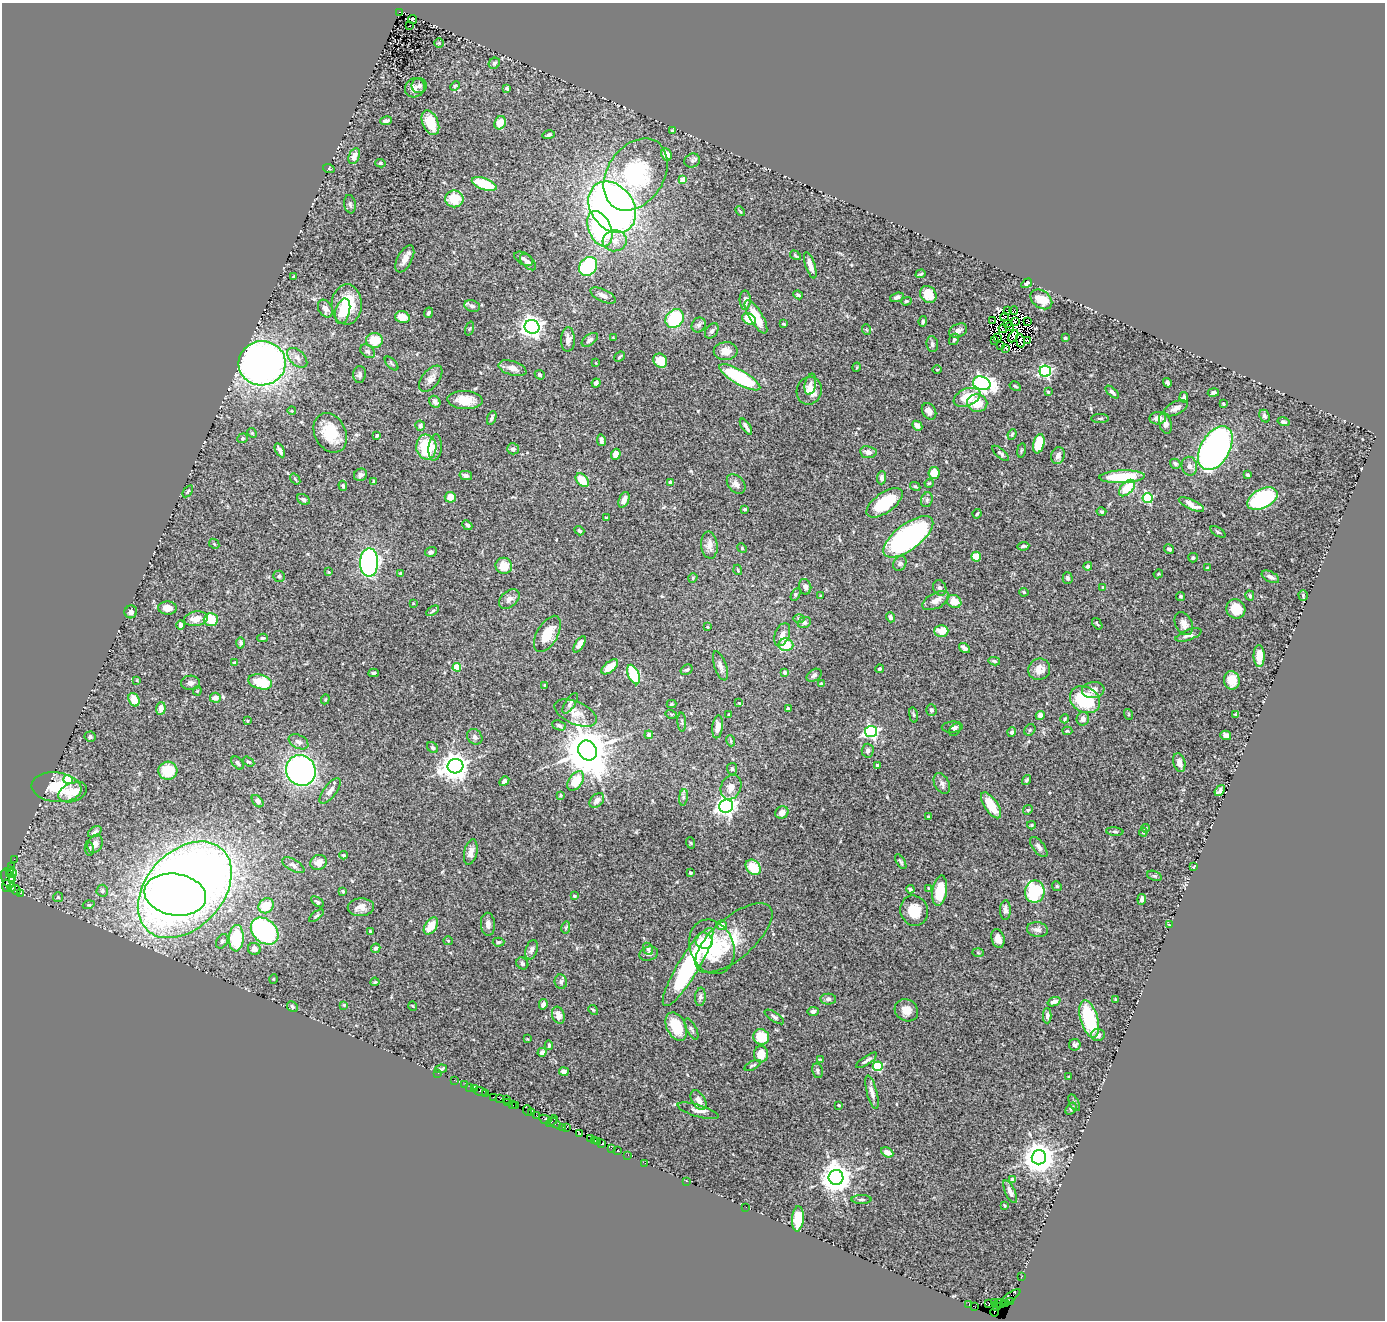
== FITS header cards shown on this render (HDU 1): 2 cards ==
NAXIS1  =                 1383
NAXIS2  =                 1318

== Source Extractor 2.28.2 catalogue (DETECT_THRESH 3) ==
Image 1383 x 1318 px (HDU 1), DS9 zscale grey, 1 PNG px = 1 image px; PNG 1387 x 1322 px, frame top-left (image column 1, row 1318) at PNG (2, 3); each listed source drawn as its Kron ellipse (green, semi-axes under 4 px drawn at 4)
Background 0.956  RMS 0.027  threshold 0.0809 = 3 sigma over >= 5 px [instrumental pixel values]
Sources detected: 492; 9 with non-positive FLUX_AUTO (blend fragments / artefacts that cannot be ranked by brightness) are neither listed nor drawn; the other 483 listed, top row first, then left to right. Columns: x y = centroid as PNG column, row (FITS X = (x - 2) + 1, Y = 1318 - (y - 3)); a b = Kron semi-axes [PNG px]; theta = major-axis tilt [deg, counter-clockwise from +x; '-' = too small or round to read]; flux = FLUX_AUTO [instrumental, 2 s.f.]
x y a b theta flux
400 12 4 4 - 500
413 19 4 2 - 2.4
410 26 2 2 - 1.5
439 43 5 5 - 1.7
494 63 6 5 - 3.8
419 86 8 7 - 6
455 86 5 4 - 2.1
415 88 10 9 - 10
507 89 3 3 - 3.3
386 121 6 3 9 5.3
430 123 13 7 -66 39
500 123 7 5 63 25
673 131 3 3 - 2.3
549 135 6 4 15 4
666 154 6 5 - 16
354 156 8 5 68 10
692 161 8 6 26 4.6
380 163 5 4 - 2.9
329 169 6 4 -19 2.1
636 174 39 28 57 200
683 180 4 4 - 33
484 184 13 5 -21 65
454 199 9 8 - 42
350 204 9 6 -80 4
612 207 28 21 -53 1000
740 211 5 3 - 1.9
600 229 18 11 -67 240
615 241 12 10 6 16
795 255 6 3 -32 1.9
405 259 15 7 62 14
524 259 10 6 -29 5.9
528 262 10 5 -46 4.9
810 265 13 5 -72 15
588 266 10 8 50 160
921 274 5 4 - 2.3
294 276 3 2 - 1.4
1027 283 6 3 33 3.5
928 294 9 7 -54 23
798 295 5 3 - 3
603 296 14 6 -26 7.9
897 297 7 4 19 4
1041 299 12 8 -36 35
745 300 9 5 -89 7.8
906 301 5 4 - 2.1
347 304 20 15 89 65
472 306 8 5 -18 5.8
325 309 9 6 -61 12
1014 310 4 2 - 4.8
343 311 13 7 76 23
1008 311 3 2 - 3.8
428 313 5 4 - 3.6
402 317 7 6 - 21
756 317 19 6 -59 42
1004 317 4 2 - 2.9
675 319 10 8 48 110
749 319 7 5 -31 38
992 320 3 2 - 1.6
923 321 5 4 - 2.6
1015 321 2 2 - 1.4
1028 321 3 2 - 4.9
1007 323 3 2 - 1.1
784 324 4 3 - 2.2
699 325 8 6 57 6.1
532 327 7 7 - 1100
1009 327 4 2 - 1.5
470 328 7 3 71 1.9
1003 329 4 3 - 0.42
867 330 5 3 - 1.6
712 331 8 6 52 4.9
958 331 9 6 28 9.2
1013 336 6 2 60 0.52
613 337 3 2 - 1.1
997 337 2 2 - 1.8
1065 338 3 3 - 4.3
568 339 12 7 89 12
954 339 6 5 - 3.2
374 340 8 7 - 39
590 340 9 5 36 5.5
1028 340 3 2 - 6.3
995 341 3 2 - 1.4
1020 341 7 3 -79 6.5
932 344 8 6 -84 5
1001 346 3 3 - 6.1
1006 348 3 3 - 7.1
367 351 8 6 -38 4.6
726 351 12 9 4 17
620 357 6 3 41 2.9
297 358 12 7 -44 11
660 361 7 6 - 33
262 363 23 22 - 1000
392 363 8 3 -45 2.6
596 363 4 2 - 1.2
857 367 5 3 - 1.6
512 368 14 7 -17 16
937 370 5 3 - 1.6
1045 371 5 5 - 250
359 374 8 6 85 5.1
540 375 5 4 - 3.5
740 377 23 7 -30 150
431 379 15 8 52 13
596 383 4 4 - 6
982 383 9 6 -15 720
1167 383 5 3 - 5.1
810 384 11 5 79 7.2
1015 386 6 3 -31 2.5
809 391 14 12 70 19
1048 392 4 4 - 2.1
1112 392 8 4 -43 4.4
1213 392 5 4 - 4.6
967 397 14 8 23 38
1184 397 5 4 - 3.6
465 400 18 9 -3 33
435 402 6 5 - 7.4
977 403 10 9 - 34
1223 404 3 3 - 2.1
1176 408 13 6 26 8.3
292 411 4 3 - 1.4
929 411 9 6 -55 11
1265 416 7 5 -67 4.7
492 418 7 4 69 4.3
1100 418 9 3 0 2.5
1158 418 8 6 4 11
1283 422 6 4 -16 4.3
1165 423 11 6 -75 7.2
420 426 5 4 - 3.4
917 426 5 4 - 9.4
746 427 9 3 -57 6.5
252 433 5 4 - 2.2
330 433 21 15 -64 58
1012 434 5 4 - 2.3
377 435 4 3 - 2.3
242 438 5 5 - 2.2
601 440 6 4 -80 7.5
1039 444 10 5 77 62
426 447 12 10 -84 79
435 447 13 6 84 9.6
1215 448 24 14 60 690
513 449 6 5 - 4.7
280 450 7 4 -61 6.8
1021 450 7 3 80 2.4
868 452 8 6 -8 9
1001 453 10 4 -41 4.7
616 454 5 4 - 11
1058 456 8 6 71 8.4
1175 464 5 5 - 3.7
1189 466 9 7 -78 8
934 473 6 5 - 21
361 475 7 6 - 5.4
466 475 6 4 -13 5.6
1248 475 3 3 - 2.8
1122 477 23 6 2 83
882 478 7 4 88 6.2
295 479 6 3 -53 2.1
582 480 8 5 -48 39
374 481 3 3 - 1.9
670 482 4 3 - 11
929 483 4 3 - 1.9
736 484 11 7 -48 9.8
343 486 5 4 - 3.1
915 486 5 4 - 2.6
1127 488 10 6 47 41
188 491 7 3 54 2.4
450 497 5 5 - 18
1148 498 5 5 - 120
303 499 7 5 -32 5
1262 499 16 9 27 170
624 500 8 5 68 11
927 500 7 5 69 4.6
884 503 21 10 36 90
1191 505 14 4 -24 16
745 509 3 3 - 2.9
1101 512 5 4 - 2.5
977 514 5 3 - 2.1
607 518 4 3 - 2.7
467 525 5 4 - 4.7
579 531 5 3 - 3.4
1218 532 8 3 -32 2.5
908 537 30 13 37 400
214 544 6 4 -45 2.1
709 545 13 8 -84 14
1023 546 6 3 6 3
742 548 5 4 - 2.1
1169 549 5 4 - 3.6
431 552 6 5 - 3.6
976 557 5 5 - 36
1193 558 5 4 - 3.3
369 563 14 9 -90 510
900 563 8 6 59 4.3
504 566 8 8 - 30
1088 566 4 4 - 4.5
1207 568 4 2 - 1.3
738 570 5 3 - 1.7
328 572 3 2 - 1.6
401 574 3 3 - 4.3
1158 574 5 3 - 1.9
279 576 6 5 - 3.6
1270 577 9 5 -27 6.8
693 578 5 4 - 2.2
1068 578 6 5 - 3.5
805 587 8 6 -76 7.2
1103 587 4 3 - 2.4
940 588 8 6 -63 4.8
1024 592 4 4 - 2.6
796 594 7 4 59 2.7
1303 595 5 4 - 2.2
820 596 3 2 - 1.4
1180 596 4 4 - 2.8
1250 596 5 4 - 3.4
509 599 12 8 42 9.9
936 601 14 7 28 18
954 602 7 6 - 24
413 603 3 2 - 1.2
167 608 9 6 -5 17
1236 609 10 9 - 40
433 611 7 4 33 2.6
131 612 6 6 - 6.5
890 617 5 4 - 5.8
799 618 6 4 0 2.7
196 619 12 7 9 18
211 619 7 6 - 39
804 622 7 5 21 4.5
1097 624 6 2 -54 2.1
1184 624 12 8 -63 10
181 625 4 4 - 5.4
707 627 3 2 - 1.4
941 631 7 6 - 28
547 634 20 10 60 40
782 635 12 7 68 12
1188 635 13 5 20 9.5
262 638 5 3 - 2.9
241 643 6 4 -89 4.5
580 644 9 4 58 8.3
786 645 7 6 - 40
964 648 6 4 -35 6
1259 656 11 5 -89 24
994 661 5 3 - 3.2
235 663 4 3 - 2.6
720 666 15 6 -72 9.4
457 667 4 4 - 61
610 667 10 5 39 31
880 669 4 4 - 3.2
1039 669 11 10 - 18
687 670 6 5 - 3.5
373 673 5 3 - 3.4
785 673 4 4 - 3.3
634 674 10 5 -66 85
814 675 8 5 33 4.6
137 680 4 3 - 1.3
1232 680 9 8 - 25
260 682 12 7 -15 50
190 683 9 7 3 6.2
821 683 4 3 - 1.7
544 685 4 2 - 1.1
1093 690 11 8 8 10
197 691 4 4 - 1.8
215 698 5 5 - 12
325 699 5 4 - 2.1
134 700 7 5 -64 22
1085 700 16 12 -31 120
570 703 12 5 56 6.3
739 703 4 2 - 1.5
671 704 5 4 - 1.9
161 708 6 5 - 12
788 708 3 3 - 2.5
931 710 6 5 - 5.4
576 713 23 11 -23 24
671 714 6 3 -17 1.9
729 714 3 3 - 1.7
1128 714 5 3 - 1.6
1235 714 4 3 - 1.9
913 715 8 4 -81 2.2
1040 715 4 4 - 12
1065 719 4 3 - 2
1083 719 7 6 - 7.7
247 721 4 2 - 1.5
682 722 9 3 -87 2.5
559 725 7 4 -25 4.5
718 727 11 5 82 13
952 727 10 5 4 4.7
955 730 7 5 50 3
1030 730 6 5 - 2.4
1067 731 5 4 - 2.1
871 732 6 5 - 370
1012 732 5 4 - 4.1
649 735 4 4 - 8.9
1226 735 5 4 - 7
90 737 5 5 - 3.9
475 737 8 7 - 5.4
731 741 6 4 -72 2.2
299 742 10 6 -26 8.3
432 748 6 5 - 3.4
587 751 10 9 - 8800
868 751 7 6 - 6.8
248 762 6 4 -33 2.6
238 763 7 4 -47 5.3
1179 763 9 6 -77 9.5
877 765 3 3 - 4.9
455 766 8 7 - 2100
732 769 6 5 - 4.1
301 770 16 14 -59 480
168 771 9 9 - 46
68 780 5 4 - 62
1026 780 5 3 - 2.6
504 781 5 4 - 3.9
576 781 11 7 54 44
942 783 11 7 -62 7.1
56 787 25 15 -6 55
731 787 13 10 66 17
330 791 15 6 53 11
1220 791 6 3 52 5
73 792 15 9 21 30
560 795 4 3 - 1.8
683 797 8 4 82 4
597 800 8 6 44 8.9
258 801 7 4 -48 6.5
991 805 15 6 -56 40
726 806 7 6 - 820
1028 810 5 4 - 2.5
782 812 7 6 - 12
929 817 3 3 - 2.2
1031 825 4 3 - 2.3
1145 828 4 3 - 1.9
95 832 7 4 31 4.8
1115 832 8 3 -5 2.8
1143 832 4 3 - 2.1
691 843 6 3 -71 1.9
95 844 9 7 62 10
1039 847 12 5 -52 7.5
89 849 7 4 -82 3.2
471 852 13 6 77 10
344 855 4 3 - 1.9
14 859 2 2 - 11
319 862 8 7 - 15
901 862 8 3 -58 2.8
293 865 12 5 -30 7.2
11 866 3 2 - 28
1194 866 4 2 - 1.4
753 867 8 6 -46 43
10 870 4 3 - 69
11 873 5 2 - 62
690 873 3 3 - 2.5
1154 876 8 4 -19 2.7
8 878 10 6 -71 190
13 879 3 2 - 120
6 886 6 3 83 79
1057 886 5 4 - 2.3
11 888 4 2 - 21
929 888 4 3 - 1.9
910 889 4 4 - 2.8
16 890 5 2 - 21
185 890 55 38 47 2600
102 891 6 5 - 3.9
343 891 4 3 - 2.1
940 891 15 7 81 36
1035 892 11 10 - 110
21 893 3 2 - 56
175 895 31 21 -9 1200
574 896 3 3 - 3.6
58 897 5 5 - 2.4
1142 899 5 3 - 6.6
317 902 7 4 -35 3.1
89 905 6 3 17 2.1
266 906 8 7 - 44
361 907 13 9 2 16
1005 910 10 5 88 6.2
914 911 15 13 -68 34
316 916 8 3 40 2.9
488 924 11 7 -86 8.6
722 925 5 5 - 14
1169 925 3 3 - 1.3
431 926 9 6 56 31
566 927 6 4 78 2.3
1037 930 10 7 -9 8.4
265 931 15 11 -43 300
370 931 3 3 - 2.1
236 938 13 7 87 100
734 938 47 20 41 61
998 939 10 6 -74 13
222 941 8 5 57 3.7
448 941 5 4 - 2
704 941 9 7 -32 19
498 942 6 4 4 3.1
712 947 28 22 -68 110
376 948 5 4 - 4.1
254 949 6 6 - 12
648 949 6 5 - 4.9
532 950 10 5 74 5.9
978 953 5 3 - 1.7
649 954 9 7 17 6.3
522 963 6 5 - 3.2
688 967 45 10 59 300
273 979 5 3 - 1.5
375 982 4 3 - 2
561 982 7 6 - 4.4
700 997 9 5 84 5.3
828 999 8 5 0 4.8
1115 999 4 3 - 1.7
1054 1002 7 4 20 9.8
543 1004 5 4 - 8.2
344 1005 3 3 - 1.5
292 1006 6 5 - 3.6
413 1006 5 3 - 1.2
593 1010 5 4 - 2.2
906 1010 12 10 -34 17
813 1011 5 4 - 6.1
558 1015 9 6 -70 11
1047 1016 7 4 -90 5.5
774 1017 11 4 -34 4
1089 1019 19 8 -74 100
676 1027 15 9 -65 55
691 1029 12 5 -64 4.7
1098 1035 7 6 - 8.7
761 1037 8 7 - 47
527 1039 2 2 - 1.3
549 1045 5 3 - 3.6
1075 1045 6 5 - 4.3
542 1052 5 4 - 5.5
761 1054 8 7 - 18
820 1060 4 2 - 1.8
867 1060 12 3 34 5.6
753 1065 9 3 27 2.5
878 1066 5 5 - 100
441 1069 6 3 10 3
817 1071 7 5 -78 3.9
564 1072 5 4 - 4.1
438 1073 2 2 - 11
1069 1077 3 3 - 1.7
454 1080 2 2 - 5.3
465 1084 2 2 - 19
470 1087 2 2 - 10
475 1089 4 3 - 49
480 1091 6 2 -19 19
872 1092 17 5 -75 9.9
486 1094 3 2 - 18
493 1097 3 2 - 8.7
500 1099 2 2 - 30
507 1099 3 2 - 28
699 1100 11 6 -59 13
507 1102 3 2 - 12
1074 1103 9 5 -65 4.2
512 1105 4 3 - 53
515 1105 3 2 - 14
839 1105 4 3 - 1.6
1071 1109 7 4 53 3.7
528 1111 5 3 - 68
698 1111 21 6 -17 10
532 1113 4 3 - 25
537 1116 4 3 - 35
545 1119 6 3 -23 130
552 1121 7 2 47 78
555 1123 6 3 -40 60
562 1127 2 2 - 18
566 1127 4 2 - 14
580 1133 3 2 - 26
591 1139 3 3 - 33
594 1140 2 2 - 25
597 1142 4 3 - 41
601 1143 4 3 - 41
611 1148 2 2 - 20
617 1150 3 2 - 31
887 1152 6 4 -28 14
628 1155 2 2 - 16
1039 1157 7 7 - 2900
645 1163 2 2 - 17
836 1177 7 7 - 2900
1012 1179 4 4 - 9
686 1181 3 2 - 38
1010 1192 12 5 -65 9.1
862 1200 10 3 0 3.3
1004 1205 3 2 - 1.7
746 1207 2 2 - 5.5
798 1219 12 6 85 54
1022 1276 2 2 - 21
1010 1297 12 4 36 130
1011 1301 4 2 - 2.2
994 1303 3 3 - 410
1000 1303 6 3 -18 45
1005 1303 3 2 - 31
989 1304 3 2 - 32
969 1305 2 2 - 8.5
975 1307 4 2 - 25
997 1307 3 3 - 170
995 1312 5 3 - 84
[9 non-positive-flux detections neither listed nor drawn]